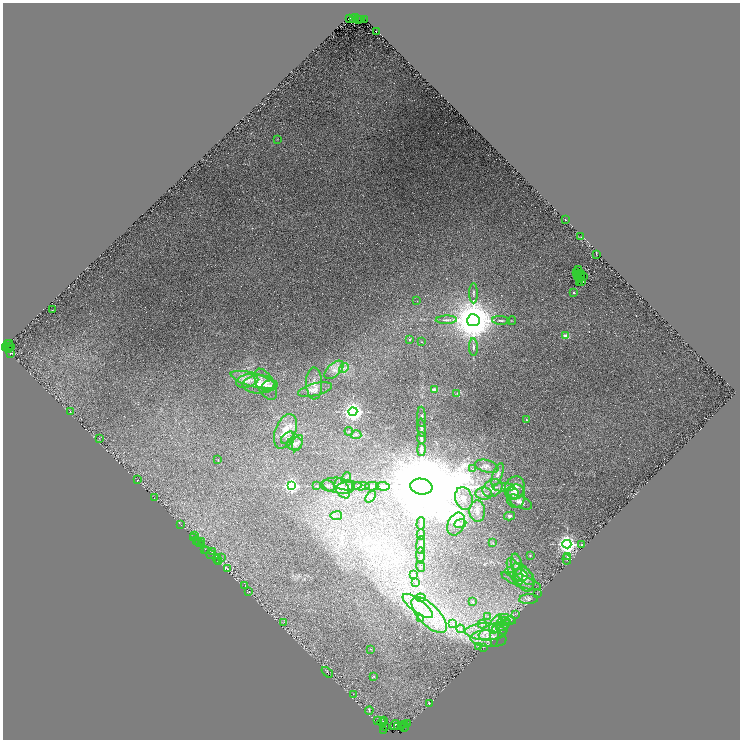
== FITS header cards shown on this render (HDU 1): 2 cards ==
NAXIS1  =                 1475
NAXIS2  =                 1475

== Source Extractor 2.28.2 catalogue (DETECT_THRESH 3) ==
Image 1475 x 1475 px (HDU 1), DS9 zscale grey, zoomed out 1/2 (1 PNG px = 2 x 2 image px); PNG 742 x 742 px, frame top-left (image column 2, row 1474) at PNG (3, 3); each listed source drawn as its Kron ellipse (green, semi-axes under 4 px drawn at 4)
Background 0.0445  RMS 0.011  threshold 0.0335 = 3 sigma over >= 5 px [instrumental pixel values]
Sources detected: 232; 59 cannot appear on this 1/2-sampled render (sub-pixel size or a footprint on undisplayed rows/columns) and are neither listed nor drawn; the other 173 listed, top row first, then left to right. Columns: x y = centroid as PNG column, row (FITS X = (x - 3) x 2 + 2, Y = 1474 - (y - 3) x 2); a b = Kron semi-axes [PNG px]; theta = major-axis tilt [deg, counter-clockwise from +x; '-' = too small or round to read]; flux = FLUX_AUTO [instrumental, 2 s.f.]
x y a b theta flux
350 18 3 2 - 81
356 18 3 1 - 59
354 19 3 1 - 31
361 19 2 2 - 27
364 19 3 2 - 20
358 20 2 1 - 1.5
376 31 2 1 - 0.47
278 140 2 2 - 0.9
565 220 2 1 - 0.75
581 237 2 1 - 0.55
596 254 4 1 - 0.79
579 270 3 2 - 1.3
577 272 2 2 - 0.088
581 274 4 1 - 0.47
579 275 2 1 - 1.5
577 276 3 2 - 3
583 276 2 1 - 0.16
581 277 2 1 - 1.3
579 278 3 1 - 0.39
580 280 2 1 - 0.86
582 281 2 1 - 0.42
580 282 4 1 - 1.3
473 293 10 3 -90 5.2
574 293 2 2 - 4.2
417 301 2 1 - 0.5
53 310 2 1 - 0.47
446 320 10 3 2 5.9
473 320 6 6 - 9900
501 320 9 2 -3 3.6
512 321 4 2 - 1.3
565 336 4 3 - 18
409 340 2 2 - 5.1
421 342 3 2 - 1.4
9 344 3 2 - 20
8 345 5 1 - 20
11 346 2 1 - 3.2
6 347 4 1 - 18
473 347 9 3 -88 5
8 349 3 1 - 39
10 354 3 3 - 15
344 368 5 3 - 5.6
334 370 12 6 43 18
253 380 23 6 -15 35
247 381 11 6 14 15
314 383 16 8 -88 18
259 384 16 9 1 27
265 384 17 8 -61 19
270 386 8 5 14 6.2
434 389 2 2 - 14
315 390 17 6 14 13
457 394 4 2 - 1.3
70 412 2 1 - 0.85
353 412 4 4 - 1400
421 417 10 4 -88 5.9
526 420 2 2 - 1.8
421 428 9 3 -84 5.4
285 431 18 10 69 33
349 431 4 2 - 1.3
356 435 5 4 - 4.7
287 437 7 3 42 4.6
99 438 2 2 - 0.77
421 438 6 2 -87 6
298 443 8 5 66 5.9
295 444 8 6 14 8.6
421 449 6 2 90 11
218 459 2 2 - 0.91
487 466 12 6 -15 12
473 469 4 3 - 3.2
497 475 12 5 70 8.6
346 477 6 3 50 3.4
137 480 2 2 - 0.71
292 486 4 4 - 540
316 486 4 2 - 1.7
328 486 7 5 -24 7.2
339 486 16 7 -8 25
350 486 13 4 3 9.8
361 486 8 3 1 5.4
372 486 6 2 -1 6.6
383 486 7 2 -2 12
421 487 11 8 -8 89000
504 487 11 4 0 6.6
342 488 11 6 -62 14
492 488 10 8 33 14
515 488 12 9 68 20
513 493 6 5 - 6.7
484 494 8 6 -4 9
516 496 12 9 82 15
371 497 6 3 53 2.3
154 498 2 2 - 0.78
464 498 11 8 -72 25
520 502 13 6 -23 10
477 511 10 8 -86 14
336 516 6 3 7 3
509 516 5 4 - 4.2
460 523 6 4 10 5.8
421 524 6 2 88 11
456 524 12 8 66 15
180 525 3 1 - 1.3
421 534 5 2 - 5.6
194 536 2 1 - 10
193 537 3 1 - 30
197 540 3 1 - 17
201 541 2 1 - 15
199 543 4 2 - 28
493 543 3 2 - 1.6
567 544 4 4 - 1600
421 545 9 3 86 5
582 545 3 2 - 2
205 549 2 1 - 16
207 550 3 2 - 55
212 552 2 1 - 35
211 555 4 2 - 35
421 555 8 3 -89 4
530 556 2 2 - 2.6
568 556 2 2 - 16
221 558 4 3 - 2
217 559 4 3 - 65
567 559 5 3 - 2.7
219 562 3 1 - 35
517 564 10 5 -78 11
420 566 5 2 - 1.4
228 569 2 1 - 14
515 571 14 6 -66 17
511 572 6 4 -42 4.6
414 574 2 2 - 8.8
524 574 14 6 -46 18
520 575 7 6 - 9
525 579 13 8 -66 18
521 581 21 6 -20 15
416 583 2 2 - 4.1
245 585 2 2 - 0.89
249 591 3 2 - 1.4
537 594 2 1 - 2.7
420 598 5 3 - 4.3
529 599 9 5 4 6.2
472 601 2 2 - 3.5
418 606 18 6 -36 33
515 614 3 2 - 2.6
429 615 23 10 -46 63
488 616 3 2 - 1.6
421 618 4 3 - 3.2
507 619 8 2 -22 3.9
504 621 7 4 10 6.8
510 621 6 3 15 2.6
284 622 3 3 - 1.6
453 624 3 3 - 1.5
482 624 4 3 - 3.9
496 624 10 5 66 17
503 626 8 3 34 6.3
460 629 4 3 - 3.1
486 632 20 8 -1 44
493 632 15 7 20 29
495 636 10 3 87 6.5
488 639 18 8 -3 29
478 646 3 2 - 1.9
483 647 2 1 - 0.69
371 649 2 2 - 0.98
327 672 6 2 -40 1.4
374 676 3 3 - 1.7
353 694 2 2 - 1
429 703 2 1 - 1.1
369 711 4 3 - 2.2
384 720 3 2 - 1.2
377 721 2 1 - 1.2
382 723 4 2 - 28
408 723 2 1 - 0.38
395 725 5 2 - 47
405 725 2 1 - 23
402 726 4 3 - 35
386 727 2 2 - 170
398 727 3 3 - 19
405 727 4 2 - 16
384 730 2 1 - 4.4
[59 sub-pixel or undisplayed-footprint detections neither listed nor drawn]